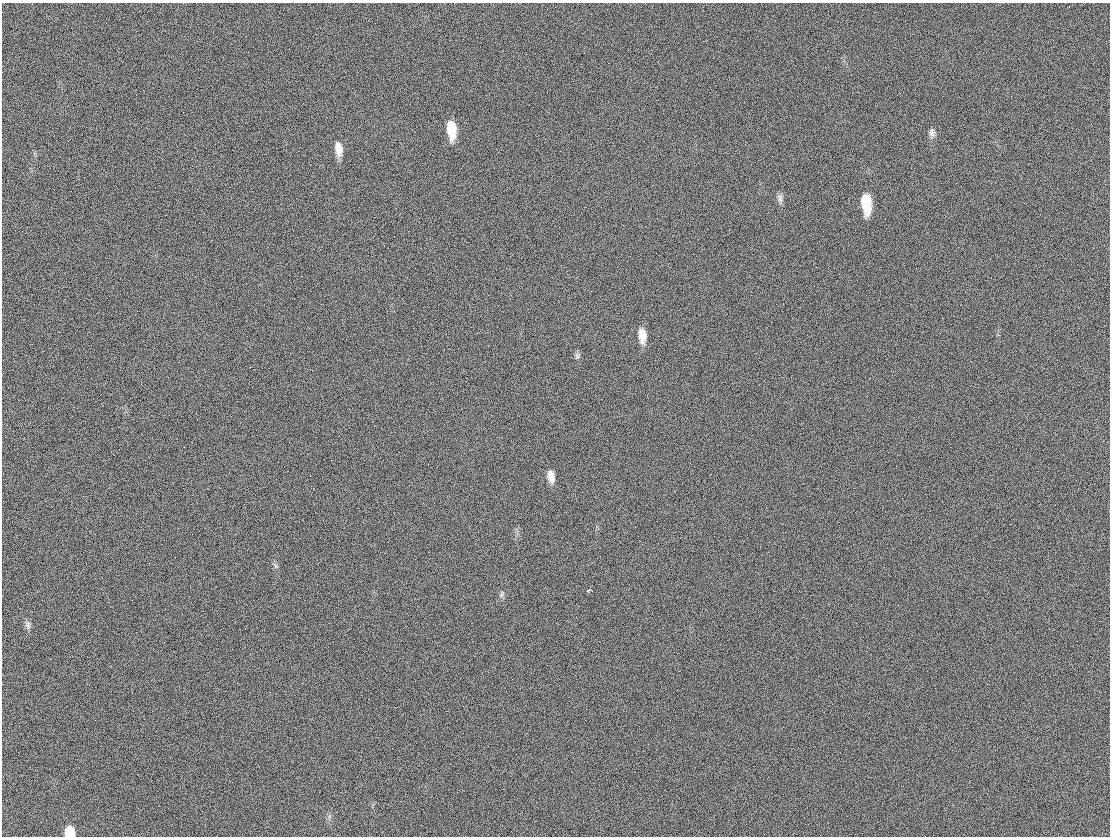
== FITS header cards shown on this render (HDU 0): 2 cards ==
NAXIS1  =                 1108
NAXIS2  =                  834

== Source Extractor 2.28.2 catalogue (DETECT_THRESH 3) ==
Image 1108 x 834 px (HDU 0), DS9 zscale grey, 1 PNG px = 1 image px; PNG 1112 x 838 px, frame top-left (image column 1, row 834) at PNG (2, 3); no overlay
Background 34.7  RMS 27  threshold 80.2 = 3 sigma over >= 5 px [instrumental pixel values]
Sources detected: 13; all 13 listed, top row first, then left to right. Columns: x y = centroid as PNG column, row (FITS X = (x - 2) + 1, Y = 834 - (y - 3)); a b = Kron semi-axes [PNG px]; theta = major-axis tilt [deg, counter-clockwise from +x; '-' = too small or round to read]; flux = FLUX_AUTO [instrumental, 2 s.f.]
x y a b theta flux
451 129 16 8 -84 52000
932 133 11 7 -82 6900
339 149 15 8 -81 20000
9 158 2 2 - 830
780 198 12 7 -72 6800
866 203 17 8 -85 69000
642 335 15 8 -85 23000
577 357 8 4 -90 4200
551 476 14 7 -80 15000
588 591 5 3 - 11000
28 625 12 6 -80 6600
1006 633 2 2 - 3600
70 832 9 8 - 33000
At the frame edge (FLAGS 8, measured only in part): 1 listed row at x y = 70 832